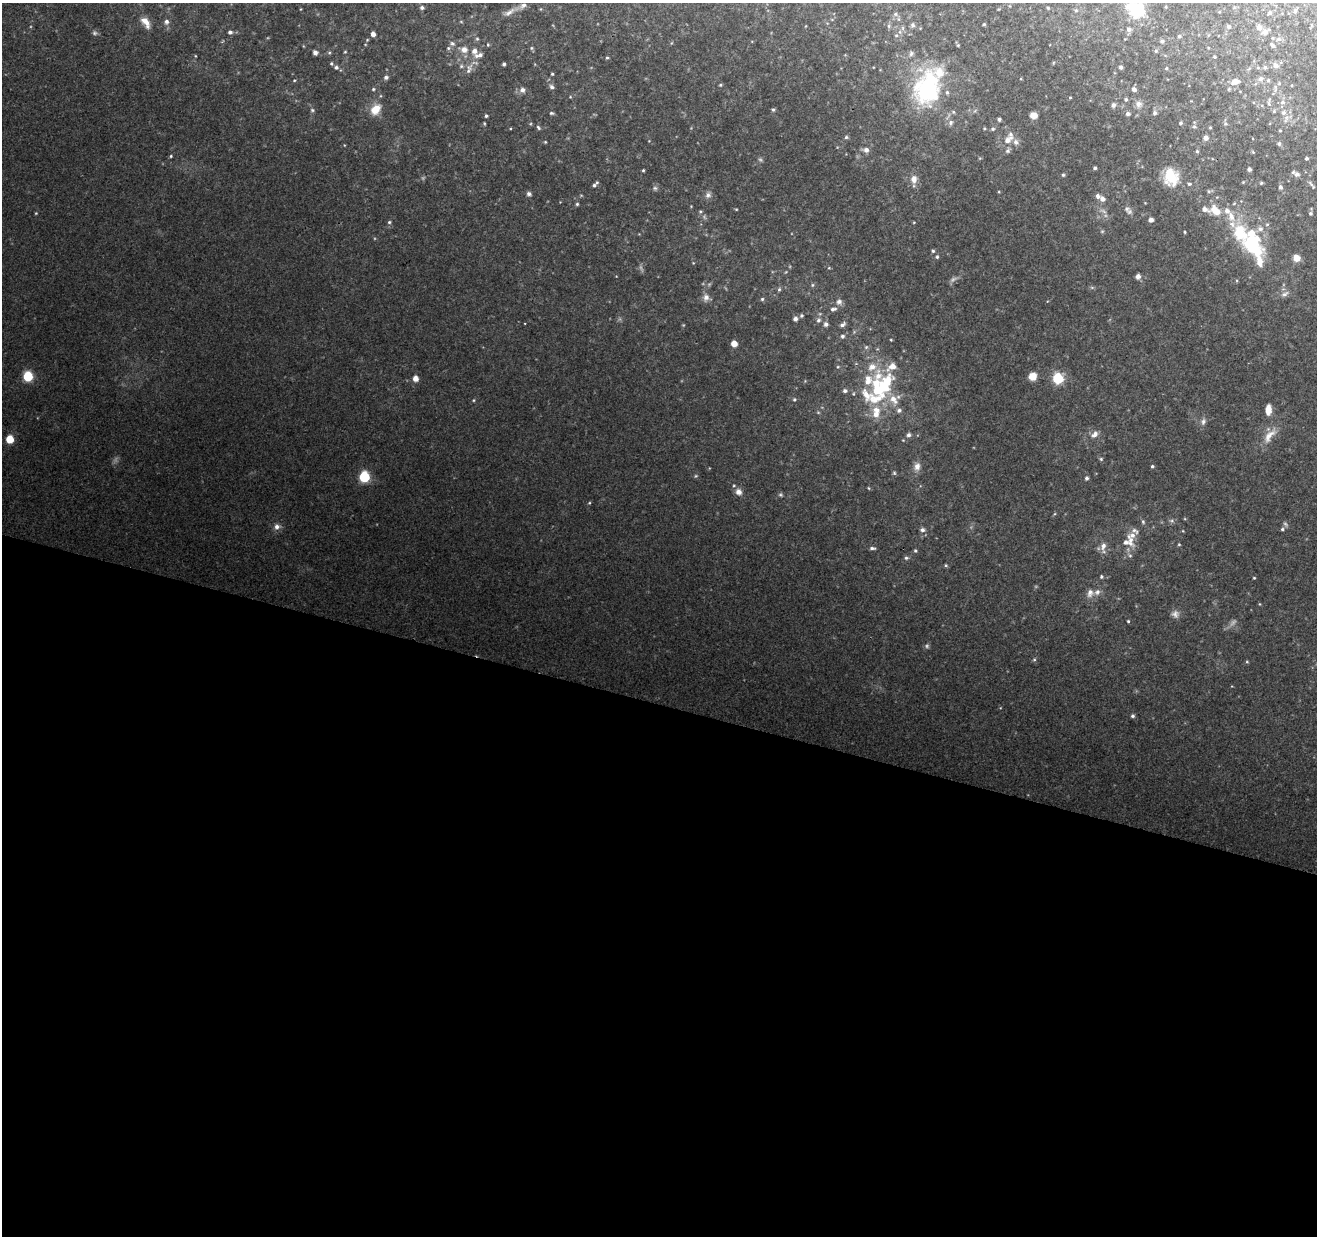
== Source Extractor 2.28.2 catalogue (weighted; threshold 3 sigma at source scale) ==
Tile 14 of 4 x 4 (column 2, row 4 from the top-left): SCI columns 1316-2630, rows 219-1452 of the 5268 x 5437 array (HDU 1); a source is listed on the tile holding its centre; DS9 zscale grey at full resolution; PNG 1319 x 1238 px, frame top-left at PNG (2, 3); no overlay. Shown black and unused: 43% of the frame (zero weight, under 2 of 3 exposures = <1% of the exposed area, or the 3 px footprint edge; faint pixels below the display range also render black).
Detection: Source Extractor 2.28.2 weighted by HDU 2 'WHT'; one run over the whole footprint, this tile lists its part. Background 0.249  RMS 0.013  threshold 0.0578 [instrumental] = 3 sigma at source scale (4.5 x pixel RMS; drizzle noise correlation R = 1.50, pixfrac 1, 0.0396/0.0396 arcsec/px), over >= 5 px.
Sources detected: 245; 9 too faint to see at this stretch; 4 inside a brighter object's white glare — not listed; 29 inside a brighter listed object's ellipse — not listed separately; the other 203 listed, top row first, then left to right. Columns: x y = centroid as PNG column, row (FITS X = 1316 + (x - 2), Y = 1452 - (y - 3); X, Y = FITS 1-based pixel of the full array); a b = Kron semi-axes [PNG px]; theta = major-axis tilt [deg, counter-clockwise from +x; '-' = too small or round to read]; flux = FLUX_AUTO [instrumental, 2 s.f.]
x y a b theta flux
1166 7 4 3 - 0.97
422 8 5 5 - 2.9
1048 8 3 3 - 1.3
1136 9 12 9 -25 86
1076 10 6 3 18 1.5
1295 11 7 4 72 2.3
509 12 18 7 32 8.9
1270 12 5 5 - 2.2
895 14 6 5 - 2.6
146 22 17 8 -55 12
166 22 7 6 - 4.1
984 24 4 3 - 1.4
913 25 7 6 - 2.8
889 26 6 4 -90 1.9
1228 26 6 5 - 2.2
1259 27 6 6 - 6.6
1129 29 7 6 - 3.4
230 32 5 5 - 3.8
900 32 6 4 -72 2.1
1265 32 7 6 - 6.7
94 33 7 6 - 3
373 34 4 4 - 7.3
896 35 5 4 - 1.6
1179 36 5 4 - 1.5
477 39 5 4 - 1.7
1278 39 7 6 - 3.3
1162 41 5 5 - 2
452 43 7 6 - 3.3
488 45 5 4 - 1.5
958 45 5 4 - 1.5
1272 45 6 4 -51 2.8
531 48 6 4 90 1.8
464 49 7 7 - 8.6
474 51 8 7 - 8.8
1156 51 5 4 - 1.9
315 52 4 4 - 5.9
345 52 4 4 - 1.2
911 53 7 6 - 2.9
1214 57 3 3 - 1.5
607 58 4 3 - 1.5
331 63 5 4 - 1.9
504 64 4 3 - 2.3
1276 65 7 6 - 5.9
461 66 6 5 - 2.2
336 67 5 5 - 3.2
1121 67 4 4 - 3
1265 67 6 5 - 2.4
1166 68 4 4 - 1.5
1258 68 5 3 - 1.5
469 69 17 7 71 8.6
939 73 19 15 -83 28
552 74 3 3 - 1.4
386 77 6 5 - 3.6
1260 79 8 7 - 4.7
294 80 4 3 - 1.2
1268 80 5 4 - 2.1
1235 81 12 7 13 8.2
720 85 5 4 - 1.6
552 87 6 5 - 3.9
373 89 5 4 - 1.7
1134 89 5 5 - 4.7
522 90 7 7 - 5.8
926 93 28 23 -17 120
1070 97 4 3 - 1.2
1126 99 5 5 - 2.7
1283 102 7 6 - 3.6
1269 103 7 4 -71 2.4
1138 104 9 9 - 6.9
1113 105 6 5 - 4.6
376 109 14 10 48 18
312 110 5 5 - 2.2
773 110 5 4 - 2.2
1274 111 5 4 - 1.6
953 112 5 4 - 1.9
551 113 5 4 - 2
1154 113 6 5 - 3.2
1283 113 6 6 - 3.6
1128 114 6 5 - 3.7
1033 115 7 6 - 8.7
486 116 4 4 - 2.1
999 119 3 3 - 3
484 123 4 3 - 1.3
951 123 7 6 - 3.5
1181 123 4 4 - 2.6
1225 124 6 5 - 2.2
1194 127 6 5 - 2.4
1210 127 3 3 - 1.3
538 128 7 4 -52 2.2
993 129 5 4 - 2.1
1280 130 4 3 - 1
846 137 5 5 - 2.1
1206 138 7 6 - 4.2
1008 140 15 8 39 12
545 142 4 4 - 1.1
1279 143 5 4 - 2.6
866 150 7 6 - 5.8
1008 151 7 6 - 2.8
1197 151 4 4 - 2.1
1253 152 4 4 - 1.1
171 156 4 4 - 1.5
1306 158 3 3 - 2.5
1095 168 4 3 - 2.6
1249 169 4 4 - 4.4
643 170 4 3 - 1.4
1297 174 7 6 - 5
1063 175 4 4 - 1.7
1171 177 18 14 -77 41
914 179 11 9 90 9
1243 182 4 3 - 1
1261 183 4 3 - 1.7
595 184 8 3 44 3.4
1189 184 5 4 - 2
1312 185 14 4 -51 3.4
1280 187 6 5 - 4.2
655 188 6 5 - 2.4
529 194 6 5 - 3.4
708 195 9 8 - 4.9
1102 199 6 6 - 5.9
577 204 4 4 - 1.8
736 209 4 3 - 1.1
1127 209 9 8 - 4.7
1216 210 16 10 -47 19
700 211 5 4 - 1.6
1104 211 9 3 -45 2.8
36 213 4 3 - 1.2
1310 213 5 5 - 2.5
1151 220 5 5 - 5.3
389 222 5 5 - 1.9
914 222 4 3 - 0.99
1267 224 5 5 - 2.3
1185 232 3 3 - 1.3
1240 232 34 21 -57 68
933 251 4 4 - 2.1
937 257 5 5 - 2.2
1296 258 8 8 - 10
1259 261 16 9 -84 13
829 268 5 3 - 1.3
1138 276 5 4 - 6.7
812 285 5 4 - 1.7
779 289 6 4 67 2
1285 294 12 6 27 5.4
706 297 9 8 - 7.3
762 299 4 4 - 1.8
839 302 8 8 - 5.4
833 309 8 5 10 4.2
801 315 5 5 - 2.2
795 319 5 4 - 4.7
818 320 7 6 - 3.5
525 323 3 2 - 0.93
826 324 6 5 - 4.4
842 325 8 5 37 4.2
842 336 5 5 - 2.9
891 340 3 3 - 1.2
734 343 5 5 - 16
866 347 6 5 - 2.4
838 367 5 3 - 1.3
28 376 6 5 - 88
878 376 28 15 89 42
1032 376 7 7 - 16
415 378 5 5 - 10
1058 378 6 6 - 110
845 391 5 5 - 3.6
877 398 29 19 37 55
474 400 5 3 - 1.2
794 400 5 5 - 2.1
1268 409 10 6 87 15
899 410 6 6 - 4.4
1203 421 10 7 73 5
1094 434 11 7 41 7.3
908 435 6 5 - 4.1
1270 435 27 10 51 18
10 439 5 5 - 40
1101 459 5 5 - 1.8
917 466 11 8 84 8.6
1152 466 4 4 - 2.2
894 473 6 4 -47 1.8
696 476 5 5 - 1.7
364 477 6 6 - 110
1087 478 5 4 - 3
869 488 5 3 - 1.1
739 492 9 8 - 7.8
780 495 6 4 -20 2.1
589 503 4 3 - 1.2
1172 521 7 5 6 2.9
1143 522 7 4 -64 2.2
277 527 8 8 - 6.6
1282 529 5 5 - 2.3
922 530 6 5 - 4.1
1130 542 20 9 -75 15
1179 544 4 4 - 1.3
1103 546 11 8 68 8.3
872 548 6 4 0 3
915 551 5 4 - 1.7
906 558 5 5 - 2.4
946 565 5 4 - 1.6
1101 577 5 4 - 2.2
1254 578 3 3 - 1.2
1090 593 12 9 80 8.4
1175 614 11 10 - 6.7
1128 621 4 3 - 1.5
1034 660 5 4 - 1.8
1247 662 5 4 - 1.4
1133 716 5 4 - 2.5
Isophote crosses this tile's border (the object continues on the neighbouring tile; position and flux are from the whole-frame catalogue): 1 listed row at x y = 1136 9